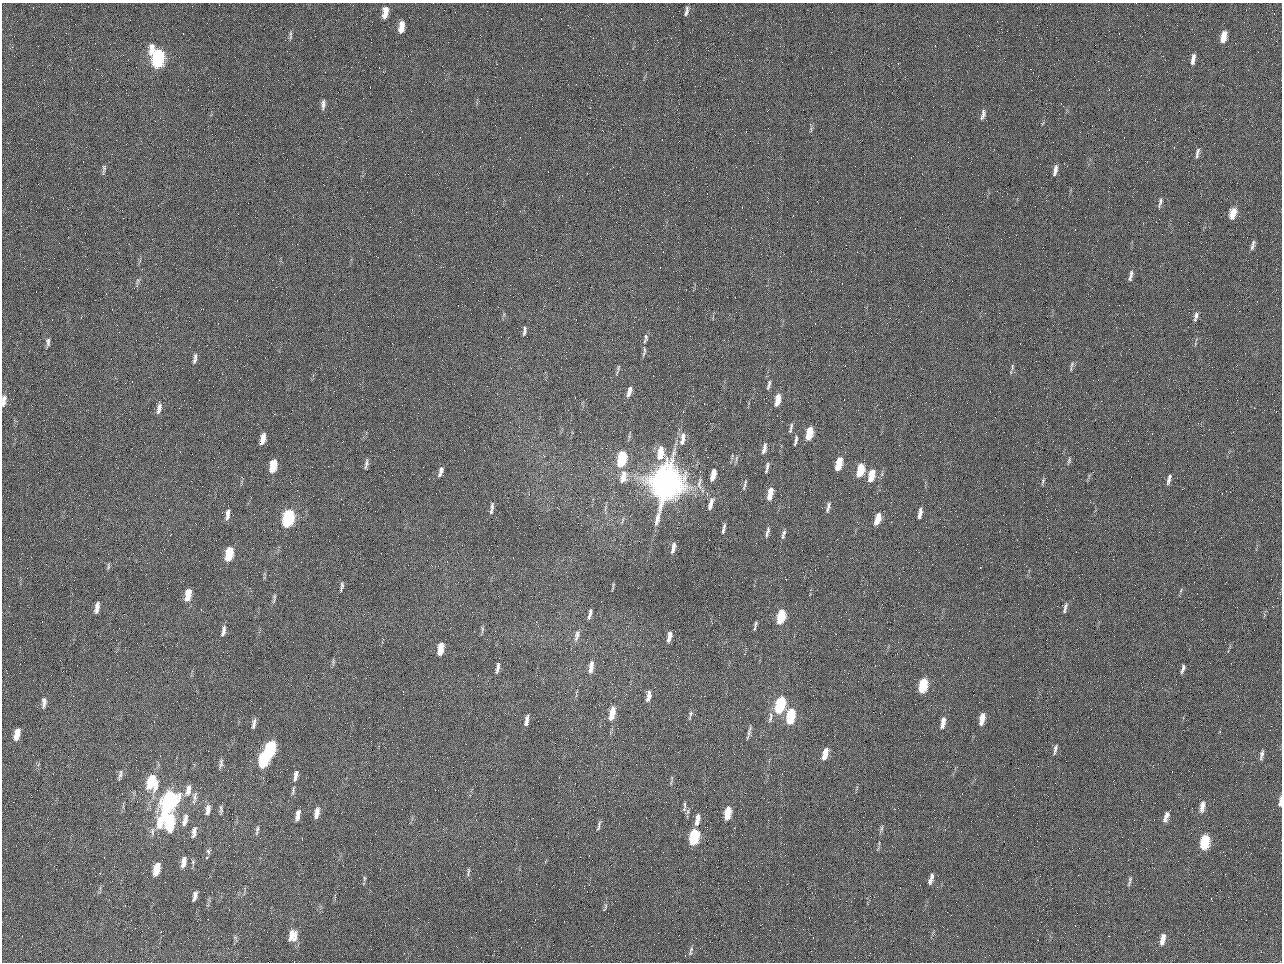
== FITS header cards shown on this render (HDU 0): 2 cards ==
NAXIS1  =                 1280 / length of data axis 1
NAXIS2  =                  960 / length of data axis 2

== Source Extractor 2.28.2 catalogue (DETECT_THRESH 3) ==
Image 1280 x 960 px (HDU 0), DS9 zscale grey, 1 PNG px = 1 image px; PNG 1284 x 964 px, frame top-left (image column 1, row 960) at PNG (2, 3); no overlay
Background 2560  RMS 180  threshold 553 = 3 sigma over >= 5 px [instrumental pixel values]
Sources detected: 157; all 157 listed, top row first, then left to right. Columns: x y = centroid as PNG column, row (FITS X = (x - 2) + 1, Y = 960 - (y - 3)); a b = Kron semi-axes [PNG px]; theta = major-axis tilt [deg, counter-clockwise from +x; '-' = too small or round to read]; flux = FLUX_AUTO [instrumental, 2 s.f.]
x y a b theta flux
687 9 10 5 -89 3.5e+04
386 11 10 7 -80 1.0e+05
686 13 8 5 63 3.3e+04
385 15 7 6 - 7.7e+04
401 27 13 6 82 1.5e+05
290 34 9 4 88 3.0e+04
1223 37 11 5 78 2.0e+05
984 50 2 2 - 6.3e+04
158 59 14 8 -85 2.2e+06
1193 59 14 5 79 7.4e+04
323 104 13 5 86 5.3e+04
983 115 14 5 76 5.6e+04
811 129 9 4 73 2.3e+04
1197 153 14 4 78 4.4e+04
104 169 14 4 82 3.1e+04
1055 170 12 4 78 7.1e+04
1160 202 13 5 78 4.0e+04
1233 213 12 6 75 1.7e+05
1253 243 10 6 78 4.2e+04
1131 276 14 5 76 5.1e+04
138 281 10 4 68 2.7e+04
1196 315 10 6 72 5.1e+04
525 329 7 4 -82 2.8e+04
524 333 8 4 68 2.5e+04
646 338 13 5 78 4.0e+04
48 342 12 5 -90 4.4e+04
645 350 10 4 -86 3.0e+04
195 357 11 5 84 4.7e+04
1072 364 11 5 69 3.3e+04
1012 367 11 4 86 2.8e+04
618 369 13 3 75 2.4e+04
769 385 14 4 76 3.9e+04
629 392 12 5 75 7.4e+04
778 398 8 5 -84 1.1e+05
4 400 13 5 83 7.7e+04
777 402 8 5 75 9.4e+04
159 408 14 6 77 6.8e+04
791 428 13 3 79 3.0e+04
986 432 2 2 - 8.5e+03
809 433 11 5 77 3.5e+05
263 439 11 4 77 1.2e+05
682 439 18 6 81 1.1e+05
796 440 12 3 78 3.5e+04
764 448 13 5 78 6.4e+04
660 453 14 6 80 3.0e+05
622 459 12 5 77 9.8e+05
1069 461 9 4 73 2.5e+04
274 464 9 6 68 2.3e+05
366 464 13 4 79 3.7e+04
839 464 11 5 76 3.3e+05
767 467 13 4 79 4.1e+04
273 468 7 4 72 1.7e+05
860 470 11 5 77 3.7e+05
441 471 10 4 74 6.2e+04
624 475 12 9 83 1.2e+05
713 475 12 5 77 1.5e+05
871 476 12 5 78 2.5e+05
623 479 11 9 25 1.0e+05
1169 479 14 5 75 4.9e+04
1043 481 11 4 71 2.5e+04
699 483 22 7 84 1.0e+05
666 484 23 17 74 1.2e+07
745 484 11 4 74 3.3e+04
770 494 12 5 76 2.1e+05
711 504 16 6 74 8.9e+04
828 507 14 4 78 4.7e+04
492 508 14 4 81 4.4e+04
920 513 11 4 80 7.3e+04
227 515 13 5 81 6.8e+04
288 518 12 6 80 2.0e+06
878 519 12 5 72 1.8e+05
724 529 11 3 77 4.2e+04
767 532 15 4 77 4.3e+04
784 533 8 5 54 2.7e+04
783 536 8 5 69 2.7e+04
673 548 14 5 77 7.0e+04
229 554 12 6 78 4.5e+05
108 566 9 4 90 2.0e+04
342 585 9 4 -80 2.6e+04
613 586 11 2 83 1.6e+04
341 589 8 4 82 2.1e+04
1181 590 6 3 72 1.5e+04
188 595 12 6 81 2.1e+05
274 597 9 5 86 2.8e+04
97 608 11 4 80 7.6e+04
1065 608 14 4 75 4.5e+04
590 614 12 4 75 5.6e+04
781 617 12 5 77 5.3e+05
756 624 7 4 65 2.0e+04
755 628 7 3 69 1.7e+04
482 629 11 4 87 2.4e+04
223 631 12 5 76 5.9e+04
577 636 16 6 76 6.9e+04
669 637 12 4 78 8.2e+04
441 649 12 5 80 2.0e+05
591 667 16 6 80 1.1e+05
498 668 15 4 80 5.0e+04
1183 669 9 3 77 3.9e+04
923 685 11 5 77 6.1e+05
648 696 14 5 79 8.1e+04
44 702 14 6 85 6.6e+04
780 705 12 5 74 1.4e+06
612 713 15 6 79 2.2e+05
691 713 8 6 87 2.8e+04
790 716 12 5 78 7.1e+05
770 717 17 5 79 5.8e+04
982 719 13 5 76 1.5e+05
527 720 12 4 81 6.4e+04
254 723 12 5 78 4.9e+04
943 723 15 6 76 9.5e+04
749 731 14 5 82 4.4e+04
17 734 13 6 78 1.6e+05
270 749 13 6 79 1.4e+06
1055 749 15 5 77 4.6e+04
825 754 12 5 73 1.6e+05
1261 755 11 4 76 4.2e+04
264 759 13 6 80 1.4e+06
221 763 14 5 84 4.0e+04
120 775 18 5 74 4.7e+04
296 776 14 5 75 7.1e+04
151 782 16 11 84 5.1e+05
188 790 16 7 78 9.5e+04
293 790 14 4 80 3.2e+04
195 796 15 5 83 5.5e+04
169 802 22 8 67 3.3e+06
1280 802 9 3 87 7.7e+04
684 806 14 4 87 3.7e+04
1202 807 14 6 78 9.8e+04
208 809 13 6 80 7.5e+04
221 809 11 4 -87 2.9e+04
298 813 8 6 69 5.0e+04
317 813 13 5 79 1.0e+05
728 813 11 5 79 3.0e+05
297 817 8 5 79 5.2e+04
1166 817 15 6 72 7.6e+04
185 820 16 6 77 8.3e+04
697 820 13 5 78 9.3e+04
170 822 13 7 82 7.6e+05
599 826 13 4 76 3.2e+04
881 829 10 4 85 2.9e+04
257 830 14 4 78 3.2e+04
152 831 11 5 -87 4.1e+04
194 832 13 6 78 6.0e+04
694 837 11 6 78 1.1e+06
1204 842 11 6 78 6.8e+05
208 852 8 4 -80 2.5e+04
183 862 12 5 80 9.1e+04
156 869 11 5 77 2.6e+05
468 871 13 4 86 2.8e+04
364 878 7 4 82 2.1e+04
931 879 12 4 74 6.9e+04
1130 879 9 5 71 3.0e+04
195 896 9 4 76 5.4e+04
605 907 12 3 72 2.0e+04
293 935 14 10 81 1.5e+05
1162 939 15 6 78 1.0e+05
691 949 9 5 65 3.1e+04
At the frame edge (FLAGS 8, measured only in part): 2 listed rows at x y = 4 400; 1280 802